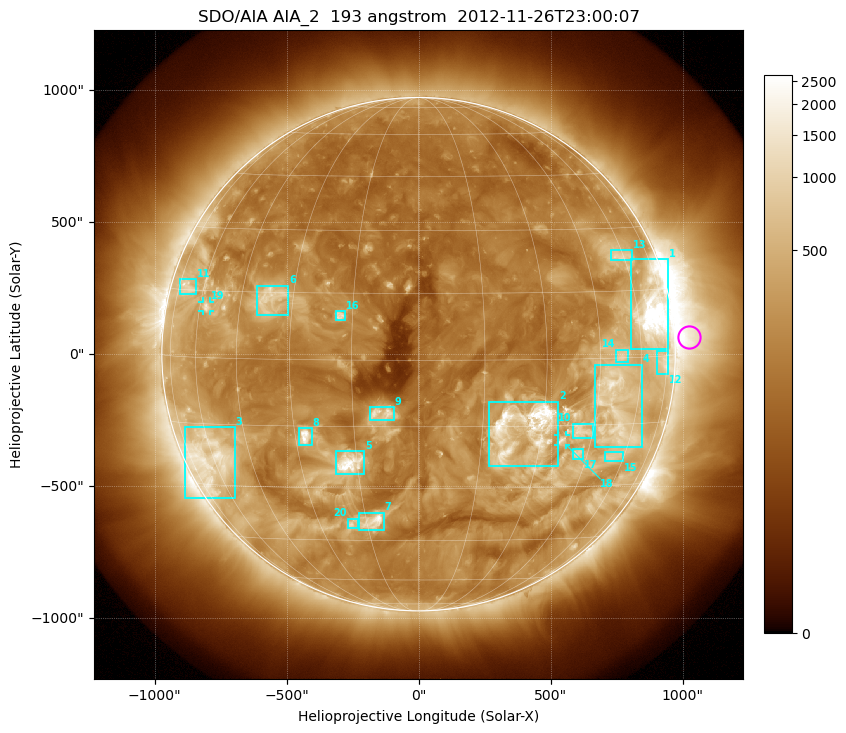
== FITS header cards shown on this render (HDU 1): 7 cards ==
TELESCOP= 'SDO/AIA'
INSTRUME= 'AIA_2'
WAVELNTH=                  193
WAVEUNIT= 'angstrom'
DATE-OBS= '2012-11-26T23:00:07.62'
CTYPE1  = 'HPLN-TAN'
CTYPE2  = 'HPLT-TAN'

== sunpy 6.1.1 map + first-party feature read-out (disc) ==
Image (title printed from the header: SDO/AIA AIA_2  193 angstrom  2012-11-26T23:00:07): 1024 x 1024 px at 2.4 arcsec/px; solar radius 973 arcsec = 405 px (full disc in frame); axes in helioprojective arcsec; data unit not stated in the header (colour bar unlabelled)
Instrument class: DISC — disc imager (sunpy class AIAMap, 193 A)
Bright regions (active regions / flare kernels): reference = the median radial profile (limb darkening/brightening removed); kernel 9 px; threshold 5 sigma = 492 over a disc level ~194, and >= 1.15x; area >= 12 px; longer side >= 10 px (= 24 arcsec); searched inside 0.97 R_sun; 26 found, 20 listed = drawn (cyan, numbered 1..; 2 of them under ~33 arcsec drawn as corner ticks so the feature stays visible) (cap 20 boxes per figure: the strongest are kept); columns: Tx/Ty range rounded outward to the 5 arcsec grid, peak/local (2 s.f.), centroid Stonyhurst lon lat
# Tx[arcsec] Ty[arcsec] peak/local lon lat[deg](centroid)
1 805..945 20..360 18 +67 +10
2 265..530 -425..-180 22 +25 -16
3 -885..-695 -545..-275 7.2 -61 -23
4 665..845 -350..-40 8 +51 -11
5 -315..-205 -455..-365 15 -17 -24
6 -615..-495 145..260 5.5 -36 +14
7 -225..-130 -665..-600 11 -13 -39
8 -450..-405 -345..-280 11 -27 -17
9 -185..-90 -250..-200 6.5 -8 -12
10 580..660 -320..-265 5.7 +41 -16
11 -905..-840 225..285 4.4 -69 +16
12 905..945 -75..15 4.5 +73 -1
13 725..810 355..395 4.3 +59 +23
14 745..795 -30..20 4.4 +52 +1
15 705..775 -405..-370 3.8 +55 -23
16 -315..-275 130..165 6.7 -18 +10
17 585..625 -395..-360 5.1 +42 -22
18 525..560 -345..-305 6.2 +36 -18
19 -820..-790 160..200 5.2 -57 +11
20 -270..-230 -660..-625 5.1 -20 -40
Off-limb structures (1.02-1.3 R_sun): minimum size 162 px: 3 found; the strongest spans PA ~235..305 deg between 1.02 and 1.3 R_sun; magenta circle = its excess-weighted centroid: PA ~275 deg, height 1.06 R_sun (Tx ~1025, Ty ~65 arcsec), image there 4.3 x the reference